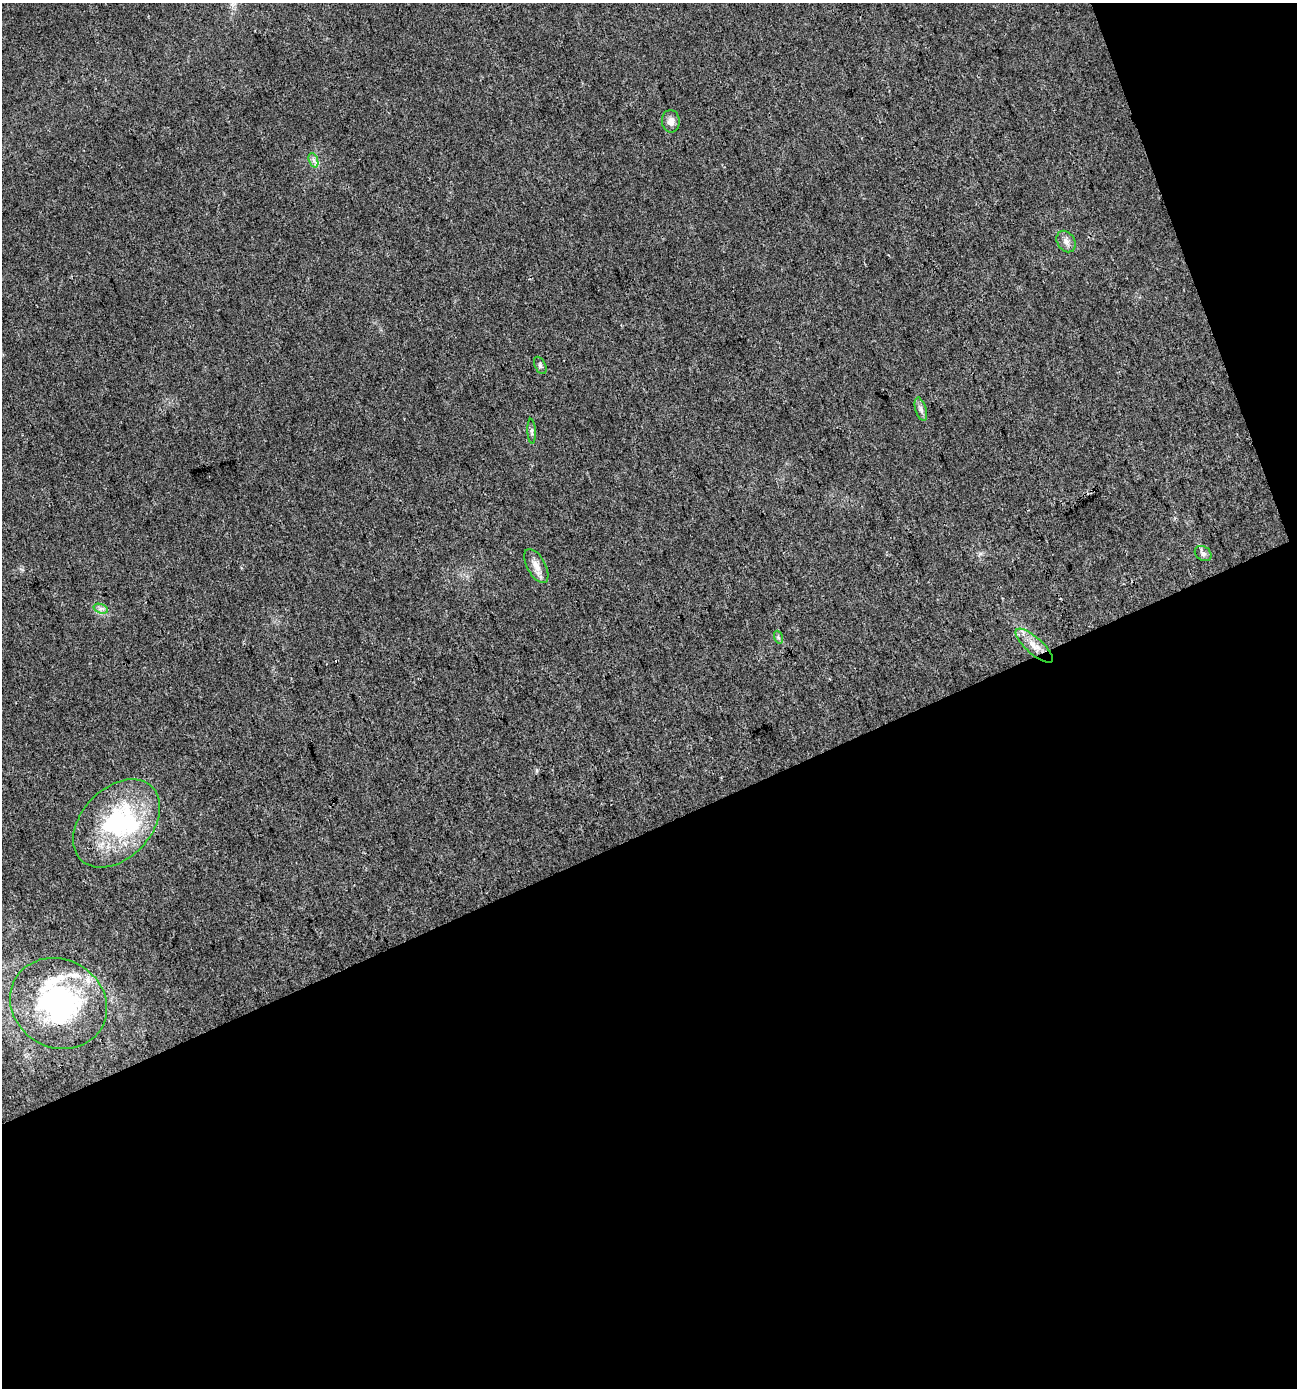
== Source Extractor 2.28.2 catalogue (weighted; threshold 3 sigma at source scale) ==
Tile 4 of 2 x 2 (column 2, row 2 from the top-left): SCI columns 1345-2639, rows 2-1387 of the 2705 x 2772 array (HDU 1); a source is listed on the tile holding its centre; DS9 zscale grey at full resolution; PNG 1299 x 1390 px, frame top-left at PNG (2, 3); each listed source drawn as its Kron ellipse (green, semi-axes under 4 px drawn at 4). Shown black and unused: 43% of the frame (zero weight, under 3 of 4 exposures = <1% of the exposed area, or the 3 px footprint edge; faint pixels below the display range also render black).
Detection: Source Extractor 2.28.2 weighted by HDU 2 'WHT'; one run over the whole footprint, this tile lists its part. Background 0.0215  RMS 0.0046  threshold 0.0205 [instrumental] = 3 sigma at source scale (4.5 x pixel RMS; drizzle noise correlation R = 1.50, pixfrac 1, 0.0396/0.0396 arcsec/px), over >= 5 px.
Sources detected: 18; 1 inside a brighter object's white glare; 2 cosmic-ray / hot-pixel residue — neither listed nor drawn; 2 inside a brighter listed object's ellipse — not listed separately; the other 13 listed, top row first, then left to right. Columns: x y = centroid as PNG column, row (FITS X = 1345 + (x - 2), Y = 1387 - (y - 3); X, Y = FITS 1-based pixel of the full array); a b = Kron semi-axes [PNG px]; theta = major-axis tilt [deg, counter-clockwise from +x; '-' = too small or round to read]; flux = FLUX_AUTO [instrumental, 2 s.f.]
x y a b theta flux
671 121 11 9 -85 3.1
313 160 7 4 -70 1.3
1066 242 11 8 -58 2.5
540 365 9 5 -64 0.96
921 409 12 5 -74 1.7
532 431 12 4 -87 1.2
1203 554 9 7 -35 1.6
536 566 19 9 -61 4.1
101 609 7 4 -18 1.3
778 637 7 4 -72 0.78
1034 646 24 8 -42 6.3
116 823 51 35 46 60
58 1003 50 44 -30 88